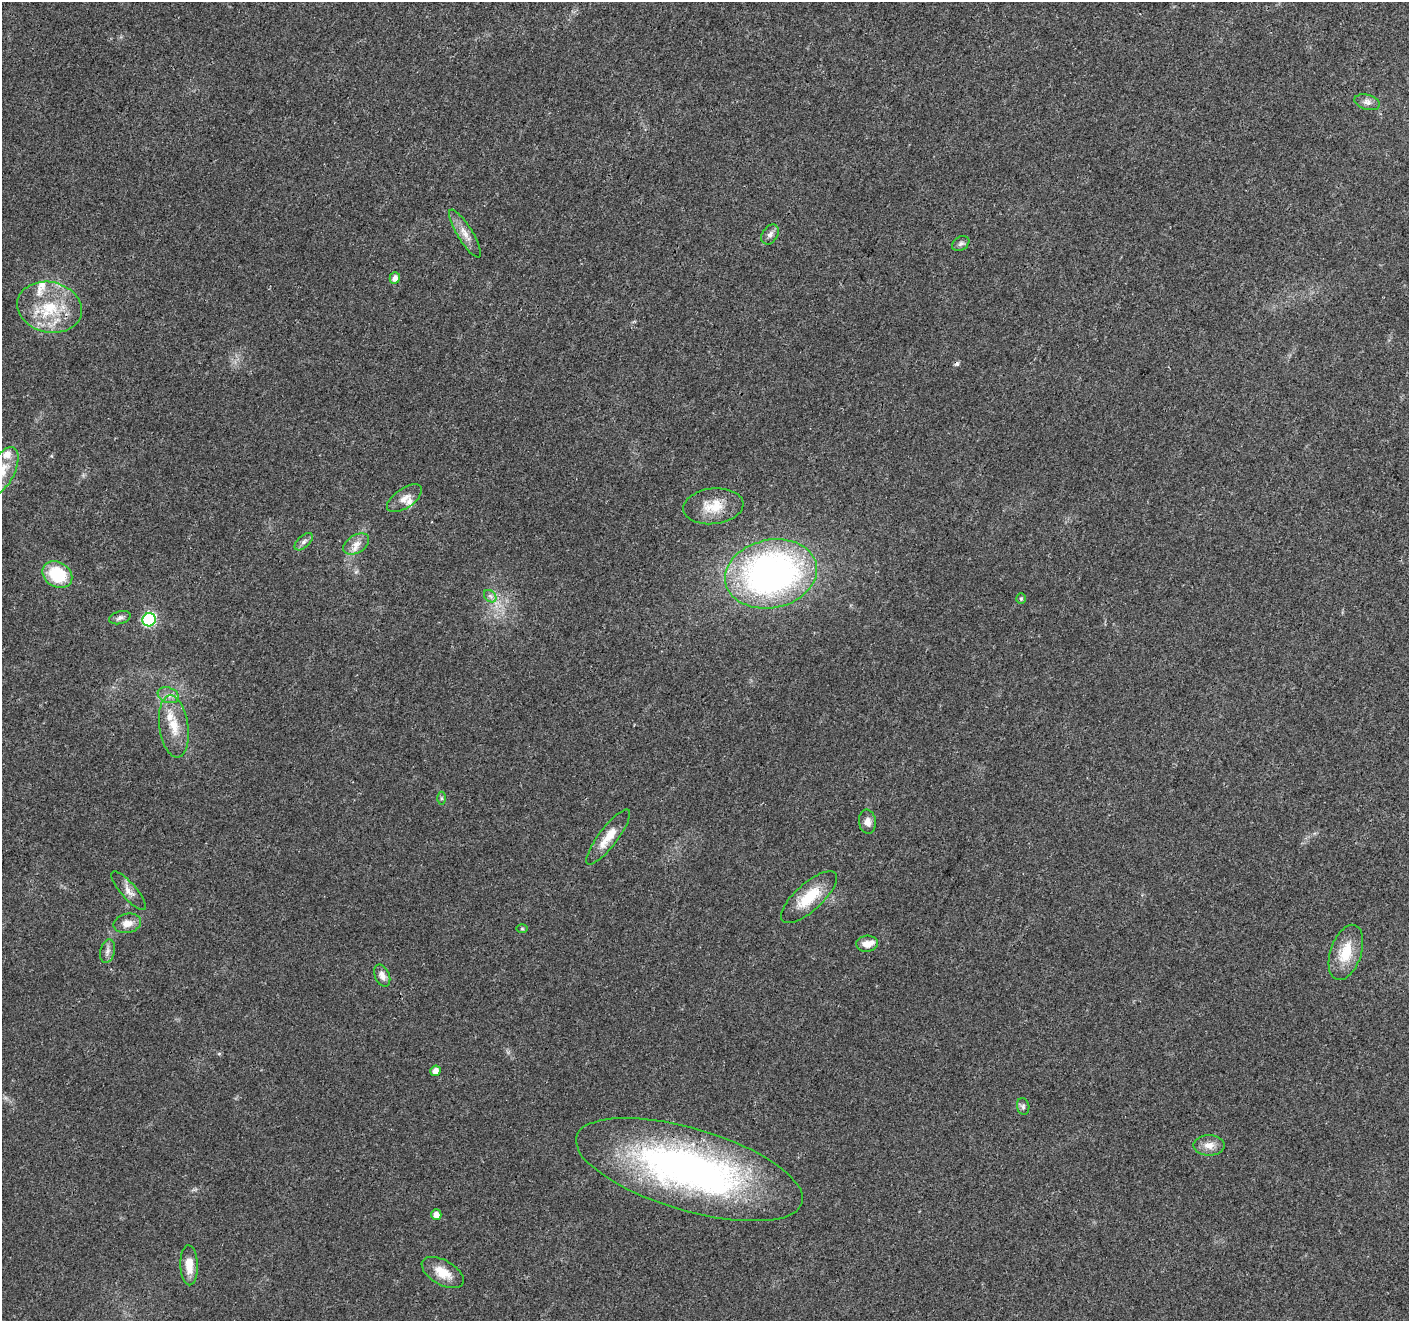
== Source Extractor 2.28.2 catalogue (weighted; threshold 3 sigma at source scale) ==
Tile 10 of 4 x 4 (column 2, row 3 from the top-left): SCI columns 1413-2819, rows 1530-2848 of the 5644 x 5762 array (HDU 1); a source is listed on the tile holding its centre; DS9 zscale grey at full resolution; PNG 1411 x 1323 px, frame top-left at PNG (2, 2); each listed source drawn as its Kron ellipse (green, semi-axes under 4 px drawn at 4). Shown black and unused: <1% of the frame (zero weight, under 3 of 4 exposures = <1% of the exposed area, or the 3 px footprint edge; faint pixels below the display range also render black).
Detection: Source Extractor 2.28.2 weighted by HDU 2 'WHT'; one run over the whole footprint, this tile lists its part. Background 0.0255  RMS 0.0032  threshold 0.0142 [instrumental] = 3 sigma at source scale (4.5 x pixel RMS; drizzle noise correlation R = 1.50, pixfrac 1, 0.0396/0.0396 arcsec/px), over >= 5 px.
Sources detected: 43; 1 cosmic-ray / hot-pixel residue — neither listed nor drawn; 5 inside a brighter listed object's ellipse — not listed separately; the other 37 listed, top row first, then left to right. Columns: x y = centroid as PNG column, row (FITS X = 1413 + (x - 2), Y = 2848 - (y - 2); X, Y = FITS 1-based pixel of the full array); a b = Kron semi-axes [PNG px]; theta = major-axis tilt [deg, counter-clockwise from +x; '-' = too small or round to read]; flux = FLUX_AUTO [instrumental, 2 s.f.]
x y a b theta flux
1367 102 13 7 -15 1.7
465 234 27 7 -58 3.4
770 234 11 7 56 1.5
961 243 9 6 32 0.98
395 278 5 5 - 1.9
50 307 33 25 -13 18
2 471 26 12 63 5.9
404 498 20 9 34 2.9
713 506 30 18 6 7.9
304 542 11 6 42 1.2
356 544 14 8 32 2.7
771 574 46 34 12 130
57 575 16 12 -34 15
490 596 7 5 -44 1
1021 599 5 4 - 0.49
120 618 11 6 16 1.2
149 620 7 6 - 43
168 695 11 7 -20 2
174 726 31 14 -82 7.8
442 798 6 4 -89 0.52
867 822 12 8 -82 2
608 837 34 9 53 6
129 891 24 7 -49 2.7
809 897 36 13 42 11
127 923 14 9 13 3.2
522 929 6 4 0 0.4
867 944 11 8 4 2.6
107 951 12 7 77 1.5
1346 952 29 15 71 9.3
382 976 12 7 -66 1.9
435 1071 5 5 - 2.1
1023 1106 8 6 -78 0.88
1209 1145 15 10 0 3.1
689 1170 118 41 -16 140
436 1215 5 5 - 2.3
189 1265 20 8 -88 4.4
443 1273 23 12 -30 5.6
Isophote crosses this tile's border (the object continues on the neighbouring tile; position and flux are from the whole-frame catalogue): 1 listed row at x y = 2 471